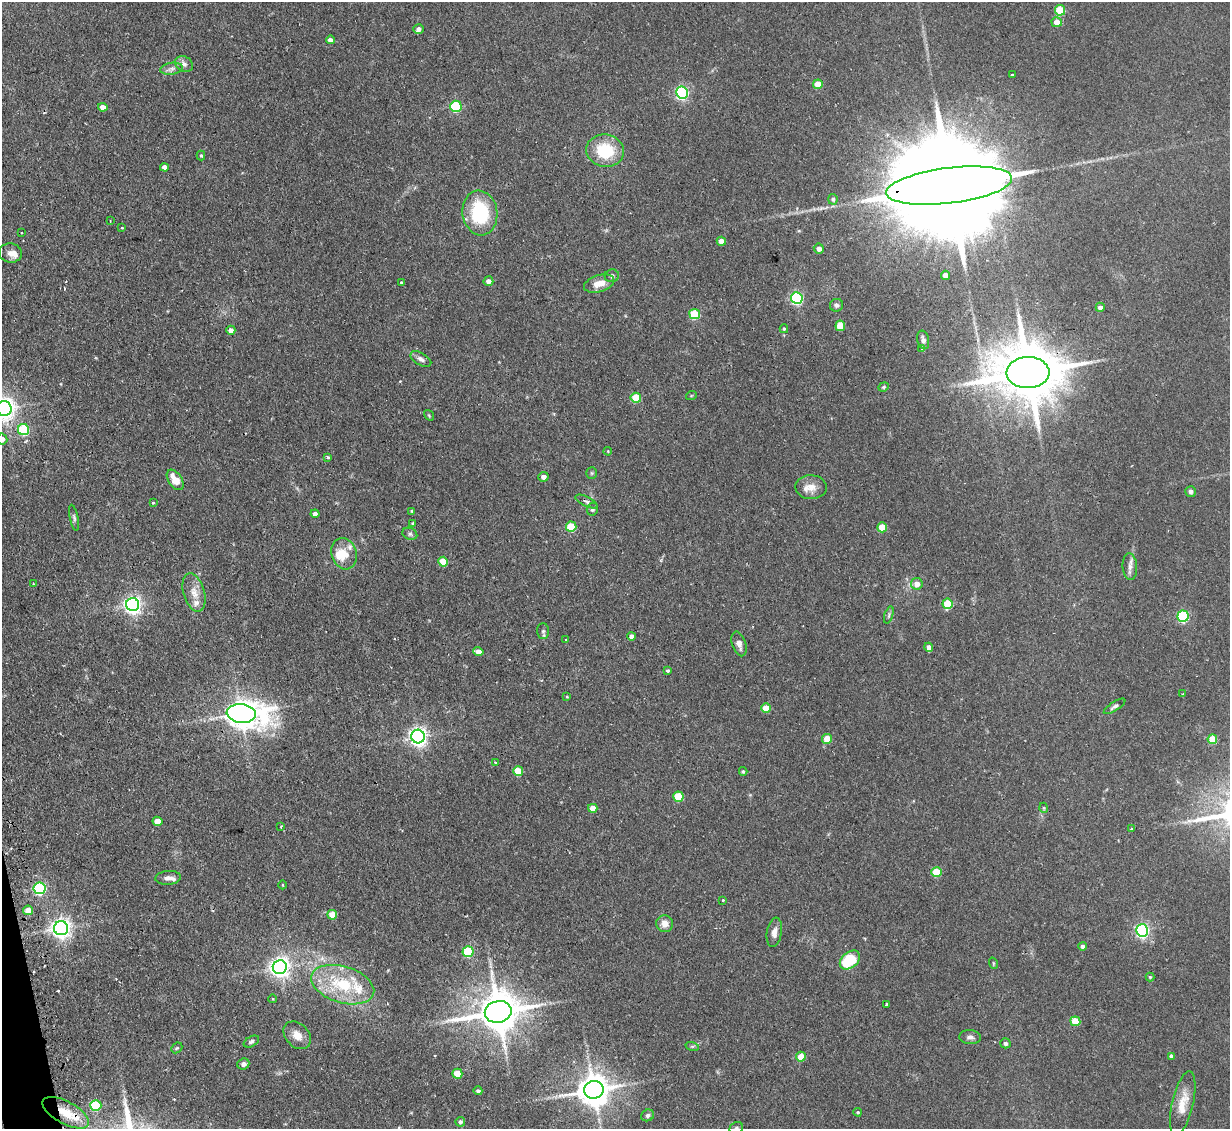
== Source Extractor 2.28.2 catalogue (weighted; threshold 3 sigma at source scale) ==
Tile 7 of 4 x 4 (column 3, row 2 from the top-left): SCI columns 2487-3714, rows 2414-3540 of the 4972 x 4943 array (HDU 1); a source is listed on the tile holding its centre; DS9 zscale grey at full resolution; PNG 1232 x 1131 px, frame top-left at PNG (2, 2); each listed source drawn as its Kron ellipse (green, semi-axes under 4 px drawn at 4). Shown black and unused: <1% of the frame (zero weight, under 2 of 3 exposures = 4% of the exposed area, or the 3 px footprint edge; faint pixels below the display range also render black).
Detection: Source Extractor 2.28.2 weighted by HDU 2 'WHT'; one run over the whole footprint, this tile lists its part. Background 0.137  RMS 0.0072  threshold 0.0322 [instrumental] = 3 sigma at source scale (4.5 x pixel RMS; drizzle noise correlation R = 1.50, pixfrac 1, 0.05/0.05 arcsec/px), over >= 5 px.
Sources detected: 148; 2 inside a brighter object's white glare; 3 cosmic-ray / hot-pixel residue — neither listed nor drawn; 5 inside a brighter listed object's ellipse — not listed separately; the other 138 listed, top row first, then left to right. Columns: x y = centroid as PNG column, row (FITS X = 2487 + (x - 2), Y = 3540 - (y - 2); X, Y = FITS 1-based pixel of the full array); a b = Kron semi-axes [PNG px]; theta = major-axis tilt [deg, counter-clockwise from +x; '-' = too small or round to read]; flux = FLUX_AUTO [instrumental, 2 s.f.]
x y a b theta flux
1060 10 5 5 - 28
1057 22 5 5 - 7.8
419 29 5 5 - 3.4
330 40 4 4 - 3.3
184 64 9 7 -35 3
172 69 11 6 9 2.9
1013 75 3 3 - 1.4
818 84 5 5 - 13
682 92 6 6 - 130
456 106 5 5 - 54
103 107 4 4 - 5.8
605 151 19 16 -8 31
201 155 5 4 - 0.82
164 167 4 4 - 3.9
949 186 63 17 7 31000
833 199 5 4 - 1.5
480 213 22 17 -82 50
110 221 3 2 - 0.67
122 228 3 2 - 0.83
21 233 3 2 - 1.1
721 241 4 4 - 6.3
819 249 5 5 - 3.6
10 253 11 9 -4 4.8
945 275 4 4 - 5.1
612 276 7 6 - 1.9
488 281 5 5 - 3.8
402 283 3 3 - 2.1
599 283 15 8 17 8.5
797 298 6 6 - 95
837 305 6 6 - 1.8
1100 307 4 4 - 3.1
695 314 5 5 - 33
840 326 5 5 - 16
784 329 4 3 - 0.89
231 330 4 4 - 3.3
923 340 9 5 -77 2.4
921 348 3 3 - 1.7
421 359 11 6 -31 2.9
1028 373 21 15 2 5600
884 387 5 4 - 0.89
691 396 5 3 - 0.67
636 398 5 5 - 20
4 409 7 7 - 520
429 415 6 3 -55 0.72
23 430 6 5 - 48
2 439 5 5 - 4.5
608 451 4 3 - 0.56
328 458 3 3 - 1.3
592 473 5 5 - 0.97
543 477 5 5 - 3.3
175 480 11 6 -56 9.1
811 487 16 12 -2 7.5
1191 492 5 5 - 2
586 502 12 5 -26 2.4
153 503 3 3 - 0.63
592 509 6 5 - 2
412 511 4 4 - 0.92
315 514 4 4 - 2.9
74 518 13 4 -78 1.8
413 523 3 3 - 0.72
571 527 5 5 - 27
882 527 5 5 - 14
410 534 7 6 - 1.6
344 554 16 12 -72 11
443 562 5 5 - 16
1130 567 13 7 -85 3.8
33 584 3 2 - 0.49
917 584 6 6 - 5.5
194 592 20 10 -75 8.4
947 604 5 5 - 23
133 605 6 6 - 290
889 615 9 4 72 1.5
1183 616 5 5 - 70
543 631 8 6 -88 1.6
631 636 4 4 - 3.5
566 639 3 3 - 0.76
739 644 13 6 -72 4.3
929 647 4 4 - 4.1
478 652 5 4 - 5.9
667 671 3 3 - 1.8
1183 694 3 2 - 1
567 697 4 3 - 0.61
1115 706 12 4 33 1.9
766 708 5 4 - 13
241 713 15 9 -6 970
418 736 7 6 - 330
827 739 5 5 - 15
1212 739 5 4 - 19
495 763 4 4 - 0.73
518 771 5 5 - 18
743 771 4 3 - 1.1
678 797 5 5 - 23
593 808 4 4 - 9
1044 808 5 3 - 0.65
157 821 5 4 - 8.2
281 826 4 2 - 0.56
1131 829 4 3 - 0.66
936 872 5 5 - 23
168 878 13 7 5 4.1
283 885 4 3 - 0.56
40 888 6 6 - 95
723 900 3 3 - 0.99
28 910 5 4 - 9.2
332 915 5 5 - 10
665 924 8 8 - 5.5
61 928 7 7 - 390
1142 930 6 6 - 150
774 932 15 7 80 4.7
1083 946 4 4 - 2.4
468 952 5 5 - 43
850 960 11 8 41 30
993 963 6 3 -72 0.73
280 967 7 7 - 410
1150 977 4 4 - 0.87
343 985 32 18 -17 38
273 999 4 3 - 0.54
886 1004 3 3 - 1.4
498 1012 13 11 11 2500
1075 1021 5 5 - 19
297 1035 16 11 -46 7.3
970 1037 11 7 -3 2.7
251 1042 8 5 29 1.6
1005 1043 5 5 - 2.1
692 1046 7 4 -18 1.2
177 1048 6 5 - 0.98
1171 1056 4 4 - 1.9
801 1057 5 5 - 10
243 1064 6 5 - 2.5
457 1074 5 5 - 15
594 1090 10 9 - 1400
478 1091 4 4 - 1.5
1183 1104 33 10 77 12
96 1105 5 5 - 44
858 1112 4 3 - 0.78
66 1113 26 11 -28 18
648 1115 7 5 29 1.9
460 1122 5 5 - 1.9
736 1128 7 6 - 1.4
Overlapping masked pixels (flux is a lower limit): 5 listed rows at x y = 949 186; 1028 373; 241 713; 498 1012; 66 1113
Isophote crosses this tile's border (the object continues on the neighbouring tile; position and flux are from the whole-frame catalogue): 3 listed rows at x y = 4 409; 2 439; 736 1128